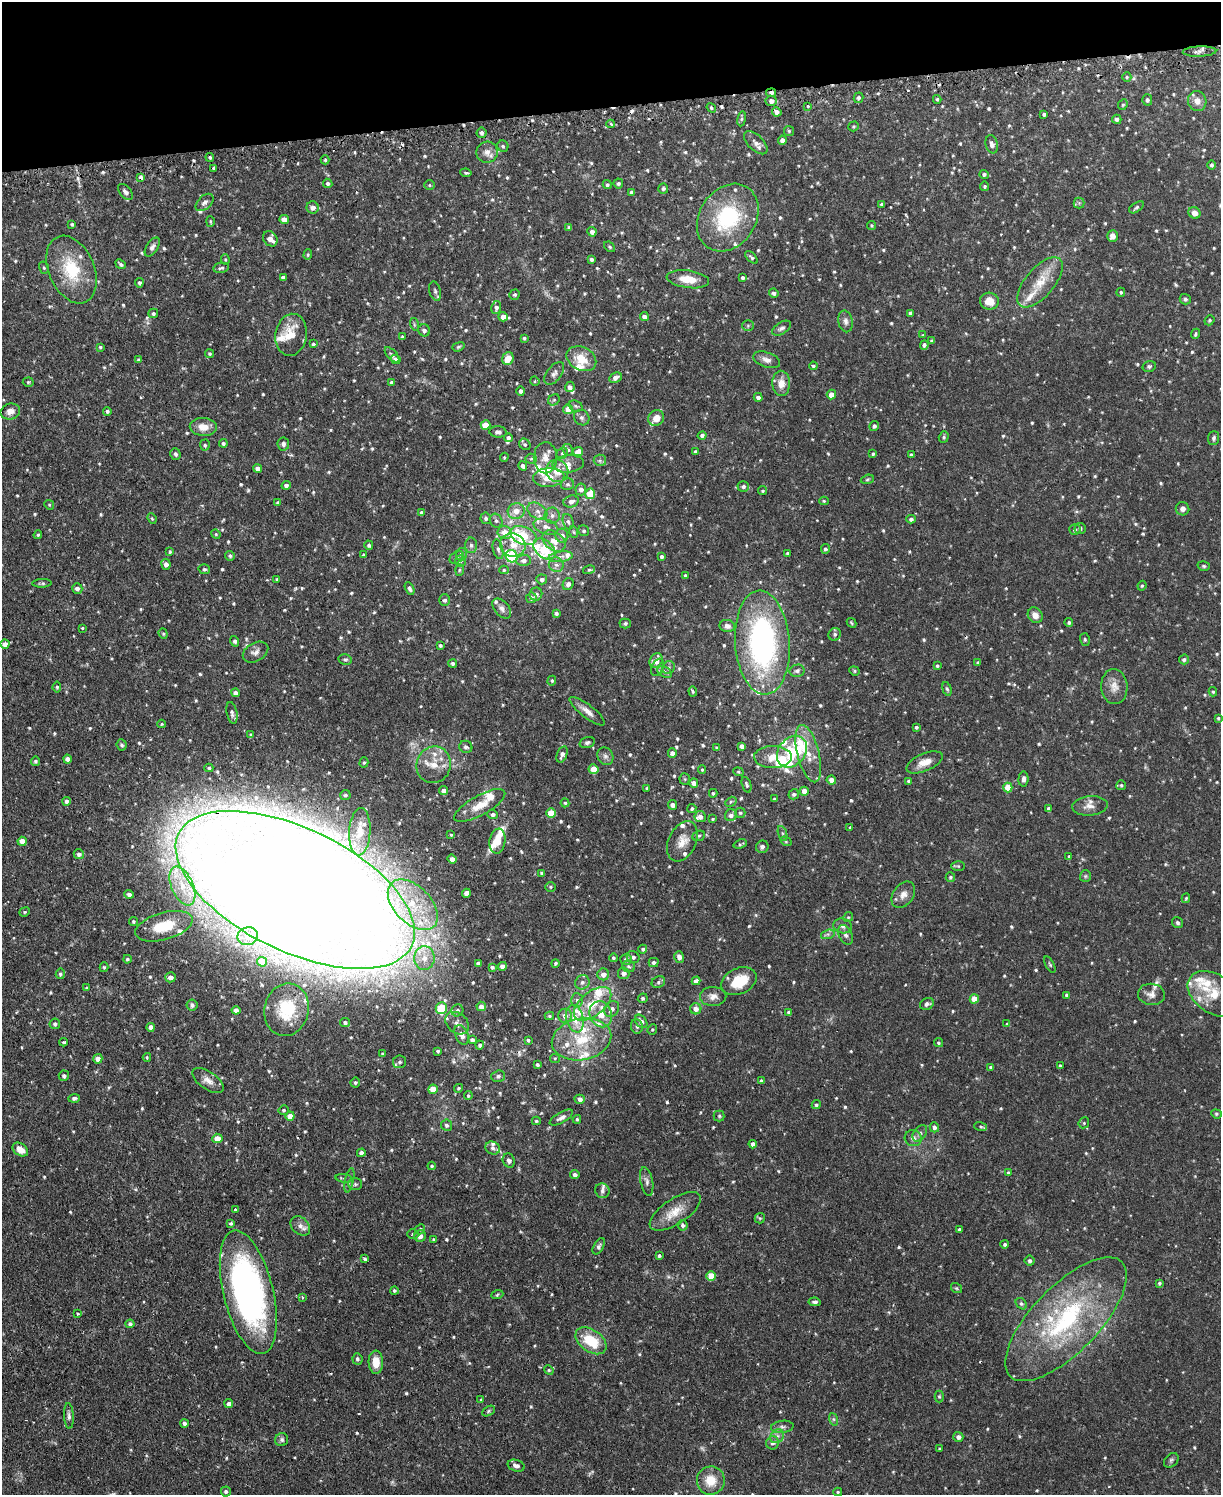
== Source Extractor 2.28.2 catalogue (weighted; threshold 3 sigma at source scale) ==
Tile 3 of 4 x 3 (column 3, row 1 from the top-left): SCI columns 2470-3688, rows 3145-4637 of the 4939 x 4911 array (HDU 1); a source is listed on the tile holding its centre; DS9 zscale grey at full resolution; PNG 1223 x 1497 px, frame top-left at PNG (2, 2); each listed source drawn as its Kron ellipse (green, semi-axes under 4 px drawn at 4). Shown black and unused: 7% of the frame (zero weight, under 2 of 3 exposures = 4% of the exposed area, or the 3 px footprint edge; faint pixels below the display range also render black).
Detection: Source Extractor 2.28.2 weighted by HDU 2 'WHT'; one run over the whole footprint, this tile lists its part. Background 0.0811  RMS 0.0052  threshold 0.0233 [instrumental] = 3 sigma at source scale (4.5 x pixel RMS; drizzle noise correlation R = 1.50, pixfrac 1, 0.05/0.05 arcsec/px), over >= 5 px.
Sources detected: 878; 4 too faint to see at this stretch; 1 inside a brighter object's white glare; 10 cosmic-ray / hot-pixel residue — neither listed nor drawn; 65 inside a brighter listed object's ellipse — not listed separately; of the other 798, all 500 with FLUX_AUTO >= 0.635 (the completeness limit of this list) listed and drawn (298 fainter detections not listed), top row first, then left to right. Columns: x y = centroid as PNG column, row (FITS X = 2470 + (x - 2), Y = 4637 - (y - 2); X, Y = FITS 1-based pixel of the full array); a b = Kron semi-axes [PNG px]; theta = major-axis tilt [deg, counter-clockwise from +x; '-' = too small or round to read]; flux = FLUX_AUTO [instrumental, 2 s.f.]
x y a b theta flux
1199 51 17 5 2 2.1
1127 77 5 4 - 0.7
771 93 5 3 - 1.7
858 98 5 5 - 1.2
937 99 4 3 - 0.73
1147 100 5 5 - 1.2
771 101 5 5 - 2.4
1197 101 10 9 - 3.7
1123 105 5 4 - 0.76
808 106 4 3 - 0.84
711 108 5 4 - 0.84
777 112 5 4 - 2.3
1044 114 4 3 - 1.2
742 119 7 4 81 0.85
1117 119 5 4 - 1
611 124 4 3 - 0.93
853 126 5 5 - 0.69
789 131 5 5 - 0.7
481 133 5 5 - 1.3
782 140 5 4 - 2
756 143 15 7 -45 2.3
992 144 9 6 -76 2.3
503 146 6 5 - 0.97
487 152 10 10 - 3.5
210 157 4 3 - 0.71
325 160 4 4 - 0.68
1212 165 4 4 - 0.97
213 168 3 3 - 1.4
466 173 6 3 -9 0.76
984 174 4 4 - 1
141 177 4 3 - 2.3
328 183 5 4 - 1.2
618 183 5 5 - 0.95
429 185 5 5 - 0.65
607 185 4 4 - 0.88
985 186 5 4 - 0.75
663 188 5 5 - 0.95
125 192 9 5 -49 1.6
632 192 4 4 - 1.4
205 202 11 6 43 1.9
1079 203 5 5 - 0.76
882 204 4 3 - 0.87
313 207 6 6 - 2.8
1136 207 8 4 34 0.97
1194 213 6 5 - 3.1
728 218 36 28 56 42
284 219 5 4 - 3.5
210 221 5 4 - 0.69
72 224 3 3 - 0.78
872 225 4 4 - 0.64
569 228 4 4 - 1.1
592 232 5 4 - 1.9
1112 236 5 5 - 3.3
270 239 8 6 -54 3.9
152 247 10 6 57 1.7
610 247 6 4 -41 0.74
308 255 5 4 - 0.72
751 257 8 3 -44 0.92
591 259 4 3 - 1.3
225 260 5 4 - 0.64
121 264 6 4 -41 1.1
44 268 6 5 - 0.8
221 268 8 5 9 1.2
71 270 35 23 -67 25
283 277 4 4 - 1.6
743 278 4 4 - 0.95
688 279 21 8 -8 8.8
1040 282 31 14 50 12
139 283 4 4 - 1.3
435 291 10 5 -75 1.4
1121 292 4 4 - 0.72
774 293 5 4 - 1.3
515 295 5 5 - 0.87
1185 299 6 5 - 0.95
989 301 9 8 - 6.3
496 307 7 5 80 1.5
153 313 5 4 - 1.2
910 313 4 4 - 1.1
644 316 4 4 - 2.5
503 317 5 4 - 4.4
1209 320 5 4 - 0.77
846 321 11 7 -78 2.3
414 324 6 4 -73 0.76
748 326 6 5 - 0.91
782 328 10 6 32 1.5
424 330 6 5 - 2
1195 334 5 3 - 0.73
291 335 21 15 82 12
923 335 4 3 - 0.73
402 337 3 3 - 0.77
524 338 4 3 - 0.82
932 341 4 3 - 0.77
313 344 3 3 - 0.75
924 345 5 4 - 1.4
100 347 3 3 - 0.65
458 347 6 4 20 0.73
210 354 4 4 - 0.8
392 355 9 4 -48 1.4
508 358 6 5 - 6.3
396 359 5 4 - 2.6
581 359 15 11 -26 10
139 360 4 4 - 0.86
767 360 14 7 -19 2.9
813 366 4 4 - 0.87
1149 366 6 5 - 1.1
554 373 13 7 52 2.2
615 378 6 5 - 2.4
535 381 5 4 - 0.66
28 382 5 4 - 0.67
391 382 3 3 - 0.99
781 383 12 9 -89 5.2
570 387 5 5 - 1.5
521 391 4 4 - 1.4
831 394 5 4 - 3.9
758 397 4 4 - 1.8
554 400 6 5 - 0.95
576 406 7 5 -22 0.93
568 409 5 5 - 5.3
10 411 10 8 15 3.4
107 411 4 4 - 1.1
582 418 8 7 - 1.6
656 418 8 7 - 4.4
485 425 5 5 - 8.3
874 426 5 4 - 1.2
203 427 13 9 -4 5.8
498 432 8 5 -3 1.8
702 435 4 4 - 1.3
944 437 6 5 - 0.85
508 438 4 4 - 1.3
1214 438 7 5 86 1.1
223 443 4 4 - 1.2
283 444 6 6 - 1.6
525 444 6 5 - 1
205 445 5 5 - 1
568 450 6 5 - 1.1
578 451 5 4 - 4.3
695 452 3 3 - 1
562 453 6 5 - 1
175 454 6 5 - 1.4
873 454 4 3 - 0.81
911 455 4 3 - 0.9
504 457 4 4 - 0.64
545 458 15 12 -89 5
531 459 5 5 - 0.84
600 460 6 5 - 1.1
568 464 15 8 5 3.9
523 466 5 4 - 1.5
257 469 4 4 - 2.4
557 471 11 10 - 7.1
549 477 15 9 4 6.7
867 479 7 4 20 0.68
567 484 6 6 - 1.1
286 485 4 4 - 1.4
743 486 6 5 - 1.3
581 489 6 5 - 2
763 491 4 4 - 0.71
590 494 5 5 - 9.8
571 501 8 6 17 2.4
824 501 5 4 - 0.64
278 502 4 4 - 0.84
49 505 5 4 - 0.66
1182 509 7 6 - 2
516 511 8 7 - 4.8
537 511 11 7 -32 3.1
421 513 4 4 - 1.1
552 515 8 7 - 2.1
152 518 5 4 - 0.64
486 518 6 5 - 1.2
911 519 4 4 - 1.4
496 521 7 6 - 1.3
568 522 8 5 -71 1.3
546 527 13 7 -19 3.5
1080 528 6 5 - 1.2
1075 529 6 5 - 1.4
584 531 6 5 - 0.86
505 532 7 6 - 5
574 532 6 4 -70 0.7
216 534 5 4 - 0.64
38 535 4 3 - 0.66
524 536 14 8 -21 11
562 536 7 6 - 2.5
554 541 13 9 -39 5.2
369 545 5 4 - 1.1
471 545 8 6 -89 1.4
513 545 13 11 -20 5.4
498 549 10 5 -77 1.4
544 549 13 8 -42 15
825 549 5 4 - 1.1
170 552 4 4 - 0.7
788 553 3 3 - 0.83
461 554 6 5 - 1.5
363 555 4 3 - 0.94
230 556 5 4 - 1
512 556 6 5 - 52
456 557 8 5 41 1.3
561 557 12 5 8 2.3
662 557 4 3 - 1.2
524 560 7 5 1 2
461 561 5 5 - 0.94
166 564 5 4 - 2.9
556 565 7 7 - 2
1204 566 6 5 - 0.81
204 569 6 5 - 0.94
459 570 6 4 88 0.69
504 570 5 4 - 0.8
589 570 6 4 14 0.74
685 575 4 3 - 0.74
277 579 3 3 - 0.73
542 579 5 5 - 1.5
42 583 9 4 2 0.92
568 584 6 5 - 1.8
1142 586 5 4 - 0.68
77 588 5 5 - 2
410 589 6 4 -61 1.4
536 594 6 6 - 1.6
531 598 5 5 - 1.7
445 600 6 5 - 1.4
502 608 12 7 -50 2.3
556 613 4 3 - 1.1
1035 615 8 7 - 3.4
1069 622 4 4 - 0.98
625 623 5 5 - 1.1
851 623 5 3 - 0.66
727 626 8 6 -11 2.2
82 628 3 3 - 0.92
163 634 5 4 - 0.7
835 634 6 6 - 1.2
1085 640 6 5 - 0.82
235 641 5 4 - 1.3
762 643 52 27 -86 120
5 644 4 4 - 3.7
440 645 4 4 - 0.9
255 652 14 9 30 2.7
1184 659 5 5 - 1.1
345 660 7 5 -13 0.91
656 661 7 6 - 5
453 663 4 4 - 1.2
978 663 3 3 - 0.73
937 666 3 3 - 0.82
658 667 9 5 65 1.5
668 668 7 6 - 1.3
797 671 7 6 - 1.3
854 671 5 4 - 0.66
665 672 8 5 -28 1.3
552 681 5 4 - 0.79
57 687 5 4 - 0.86
1114 687 17 13 -85 5.4
947 689 7 4 -73 0.89
693 691 5 4 - 0.69
1213 692 4 4 - 0.65
235 693 4 4 - 1.6
587 711 21 6 -38 3.9
232 713 11 5 -78 1.5
1218 718 4 3 - 0.68
162 724 4 3 - 0.66
916 727 3 3 - 0.82
251 735 4 3 - 0.88
587 742 8 5 18 1.2
122 745 5 5 - 1
742 746 4 4 - 2.1
466 747 7 6 - 1.4
717 748 3 3 - 0.68
792 752 17 13 50 21
672 753 4 4 - 2.2
562 754 8 5 70 2.1
808 754 29 11 -76 9
605 756 9 7 -62 1.9
773 757 19 11 1 7.4
67 759 4 4 - 2.3
35 761 4 4 - 0.96
364 762 5 4 - 0.83
924 762 19 8 23 5.8
434 765 18 17 - 9.6
209 768 4 4 - 0.64
594 769 5 5 - 8.2
702 770 4 3 - 0.64
738 772 5 4 - 0.74
685 779 5 5 - 0.7
1023 779 7 5 87 1.5
831 780 5 4 - 3.1
909 781 4 3 - 1
694 783 4 4 - 3
747 785 8 4 -71 1.1
1121 785 5 5 - 0.87
1008 787 5 4 - 9.1
647 788 3 3 - 0.8
444 791 4 4 - 2.7
804 791 4 4 - 4.5
713 793 4 3 - 0.78
794 794 5 5 - 1.3
345 795 5 5 - 0.95
774 799 3 3 - 0.72
66 801 4 4 - 1.4
731 802 6 4 31 0.75
565 803 4 4 - 0.67
480 805 29 10 29 8.4
673 805 5 4 - 2.7
1090 806 18 9 5 3.9
692 809 5 4 - 1
1049 809 4 4 - 1.8
551 813 5 5 - 10
740 813 5 5 - 0.81
493 814 5 4 - 1.3
731 815 6 6 - 2.1
700 817 5 5 - 2.3
713 819 4 3 - 0.69
850 827 3 3 - 0.66
360 832 24 10 87 7.6
783 834 8 3 -71 0.98
451 835 4 4 - 0.64
699 836 6 5 - 0.83
22 841 4 4 - 3.4
497 841 12 8 80 7.1
682 841 21 13 65 7
786 841 6 4 -32 0.67
740 844 7 4 20 0.75
762 847 6 6 - 1.5
79 854 5 5 - 1.6
1069 856 3 3 - 0.65
452 859 4 4 - 2.5
958 866 7 5 -2 0.71
542 873 4 3 - 1.1
1085 876 6 5 - 0.87
950 877 5 4 - 0.86
182 886 21 10 -67 12
550 887 5 5 - 0.68
295 890 129 61 -26 3000
466 893 4 4 - 3
129 894 5 4 - 1.5
903 895 14 10 56 3.6
1186 898 5 3 - 0.64
413 905 30 18 -46 27
25 912 5 4 - 0.72
848 917 5 4 - 0.67
133 921 4 4 - 0.71
1177 923 6 5 - 1.1
164 926 29 13 16 16
843 926 9 7 -13 2
828 934 7 4 18 1.2
845 935 10 6 -67 1.8
248 936 10 9 - 4.8
643 949 4 4 - 0.99
633 957 6 6 - 1.5
679 957 6 5 - 2.5
424 958 12 10 88 5.7
613 958 4 4 - 0.86
127 959 4 4 - 0.79
626 959 6 5 - 1.7
262 962 5 5 - 7.6
478 963 4 4 - 1.8
555 963 4 3 - 0.77
654 963 5 4 - 1.4
1050 965 9 3 -62 0.73
502 966 4 4 - 3
629 966 7 5 -18 0.99
104 967 5 4 - 0.74
492 967 4 4 - 1.1
624 973 6 5 - 2.3
60 974 5 4 - 0.88
603 974 6 6 - 3
170 977 5 5 - 2.6
696 981 4 4 - 2.3
739 981 18 13 25 15
582 982 7 7 - 1.9
658 982 7 5 24 1.2
87 988 4 3 - 0.64
1151 994 13 10 -7 3.6
1214 994 29 19 -34 14
1067 995 4 3 - 1.1
713 996 13 9 1 3.4
643 998 5 4 - 0.87
974 999 4 4 - 8
577 1000 7 6 - 1.5
592 1004 22 12 40 12
927 1004 7 5 26 1.5
192 1005 5 5 - 1.6
481 1006 4 4 - 2.9
441 1008 6 5 - 22
612 1009 8 6 54 2.4
696 1009 5 5 - 3.2
236 1010 4 4 - 3
287 1010 26 22 77 23
457 1010 6 5 - 1.3
789 1012 4 3 - 1.4
601 1014 13 11 -67 6.6
549 1016 5 4 - 0.82
565 1016 7 7 - 3.1
575 1019 14 8 -76 7.9
641 1021 7 5 -52 2.9
345 1022 5 4 - 1.2
457 1023 13 10 -41 3
55 1024 5 5 - 1.2
1007 1024 4 4 - 0.68
637 1026 7 6 - 1.4
151 1027 4 4 - 2.4
652 1029 5 4 - 0.64
462 1035 10 6 -65 3.3
581 1039 30 21 11 23
472 1040 4 4 - 1.4
528 1040 4 3 - 0.77
63 1042 4 3 - 0.96
938 1043 4 4 - 0.79
480 1045 4 4 - 0.97
438 1051 3 3 - 0.78
382 1054 4 4 - 0.64
147 1057 4 3 - 0.64
555 1058 5 4 - 0.66
98 1059 4 4 - 3.3
400 1062 6 6 - 1.3
537 1065 4 3 - 0.92
1060 1066 3 3 - 0.78
991 1067 4 3 - 1.1
64 1076 5 5 - 1.3
498 1076 7 5 19 1.3
208 1080 18 8 -34 3.9
761 1081 3 3 - 0.71
355 1082 5 5 - 0.88
459 1088 4 4 - 0.66
433 1089 5 4 - 8
468 1096 4 3 - 0.71
74 1098 5 4 - 1.3
580 1099 5 4 - 2.1
816 1105 5 4 - 0.84
284 1110 5 5 - 0.91
1216 1114 5 4 - 0.66
290 1116 4 4 - 6.1
719 1116 5 5 - 0.74
561 1118 13 5 30 2.1
577 1119 4 3 - 0.81
536 1121 4 4 - 0.75
1084 1123 6 5 - 0.8
446 1125 6 5 - 1.3
934 1127 5 4 - 1.5
981 1127 6 3 -19 0.7
920 1133 9 6 51 1.5
217 1138 5 5 - 5.2
913 1138 8 8 - 2.1
753 1144 4 4 - 2.1
493 1148 7 6 - 1.5
20 1150 8 6 -36 4.6
361 1153 4 4 - 1.8
509 1160 7 6 - 1.5
432 1166 4 4 - 0.64
1008 1173 4 3 - 0.87
575 1175 4 4 - 1.6
344 1178 8 3 -6 0.76
349 1180 12 3 78 1.1
647 1181 14 6 -79 2.1
355 1184 7 5 0 1.1
602 1191 7 7 - 1.5
235 1210 3 3 - 0.91
675 1211 29 12 33 9.4
760 1218 5 5 - 0.75
231 1223 4 3 - 1
683 1225 5 5 - 1.2
300 1226 11 8 -43 2.6
420 1229 5 4 - 0.73
959 1229 3 3 - 0.68
413 1234 5 4 - 0.79
420 1236 6 5 - 2.3
434 1239 3 3 - 0.64
1005 1244 4 4 - 1
599 1246 9 5 61 1.3
659 1256 3 3 - 0.83
365 1259 3 3 - 1.8
1030 1261 5 5 - 1.3
711 1276 5 4 - 13
1159 1283 4 3 - 0.86
956 1288 6 4 -35 0.69
394 1291 4 4 - 0.88
248 1292 63 25 -76 170
497 1295 6 4 20 0.67
302 1297 4 3 - 0.76
815 1302 6 4 -7 1.2
1021 1304 6 4 -49 0.96
78 1314 3 3 - 1.3
1066 1319 80 33 46 78
130 1324 4 4 - 1.1
591 1341 17 11 -36 17
357 1359 6 5 - 1.1
376 1362 11 7 -88 7
549 1370 5 4 - 0.65
939 1396 6 4 -90 0.7
481 1400 3 3 - 0.74
229 1404 4 4 - 2
488 1411 7 4 29 0.78
69 1416 13 5 -87 1.7
833 1419 6 4 -71 0.9
184 1423 4 4 - 1.5
782 1427 11 6 5 1.8
777 1436 7 6 - 1.9
958 1437 5 5 - 2
282 1440 7 6 - 1.3
772 1443 6 6 - 1.6
940 1449 3 3 - 0.87
1171 1460 8 6 45 1.1
516 1466 9 5 -16 1.8
711 1480 14 14 - 9.2
226 1491 5 5 - 1.2
838 1492 4 4 - 0.66
Overlapping masked pixels (flux is a lower limit): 4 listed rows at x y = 771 93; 141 177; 295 890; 248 1292
Isophote crosses this tile's border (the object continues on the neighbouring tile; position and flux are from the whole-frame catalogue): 1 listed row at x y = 1214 994